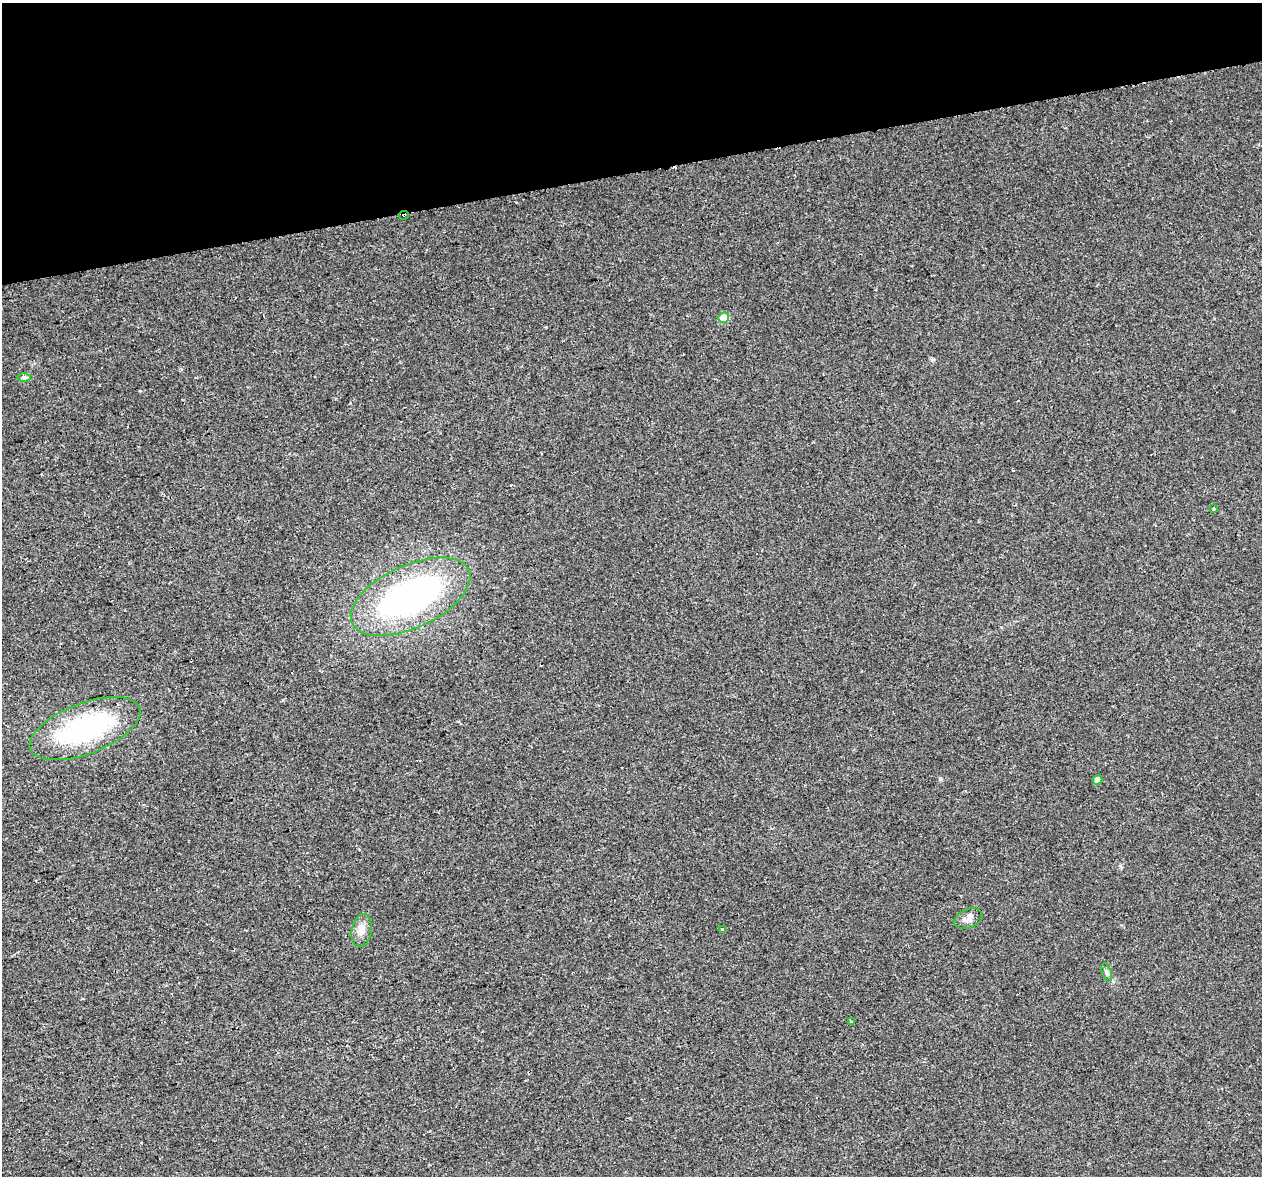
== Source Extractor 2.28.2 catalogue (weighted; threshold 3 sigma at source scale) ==
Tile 3 of 4 x 4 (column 3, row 1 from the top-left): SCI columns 2580-3839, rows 3628-4801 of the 5157 x 4856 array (HDU 1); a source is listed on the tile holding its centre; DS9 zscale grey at full resolution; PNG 1264 x 1178 px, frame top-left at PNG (2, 3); each listed source drawn as its Kron ellipse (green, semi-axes under 4 px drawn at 4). Shown black and unused: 15% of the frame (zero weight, under 2 of 3 exposures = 3% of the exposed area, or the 3 px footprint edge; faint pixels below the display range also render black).
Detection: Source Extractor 2.28.2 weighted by HDU 2 'WHT'; one run over the whole footprint, this tile lists its part. Background 0.00668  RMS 0.0029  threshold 0.0129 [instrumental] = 3 sigma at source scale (4.5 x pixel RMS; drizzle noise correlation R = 1.50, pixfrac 1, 0.0396/0.0396 arcsec/px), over >= 5 px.
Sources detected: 14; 2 cosmic-ray / hot-pixel residue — neither listed nor drawn; the other 12 listed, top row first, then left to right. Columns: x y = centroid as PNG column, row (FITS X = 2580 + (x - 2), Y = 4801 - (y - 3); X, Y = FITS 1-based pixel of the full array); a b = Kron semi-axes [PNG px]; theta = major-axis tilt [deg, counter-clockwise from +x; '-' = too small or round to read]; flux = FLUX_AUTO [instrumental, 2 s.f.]
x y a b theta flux
404 215 5 2 - 4
724 318 5 5 - 6.7
24 377 7 4 0 0.55
1214 509 3 3 - 1.7
411 597 64 31 25 77
85 729 58 25 21 40
1097 780 5 4 - 1.9
968 919 15 9 24 1.8
722 930 3 3 - 2.8
362 931 16 10 80 2.4
1107 972 9 4 -69 0.78
852 1022 4 3 - 1.1
Overlapping masked pixels (flux is a lower limit): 1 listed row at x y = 404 215
Unlisted compact peaks at least as high as the median listed source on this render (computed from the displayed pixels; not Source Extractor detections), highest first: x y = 940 779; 350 403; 933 359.